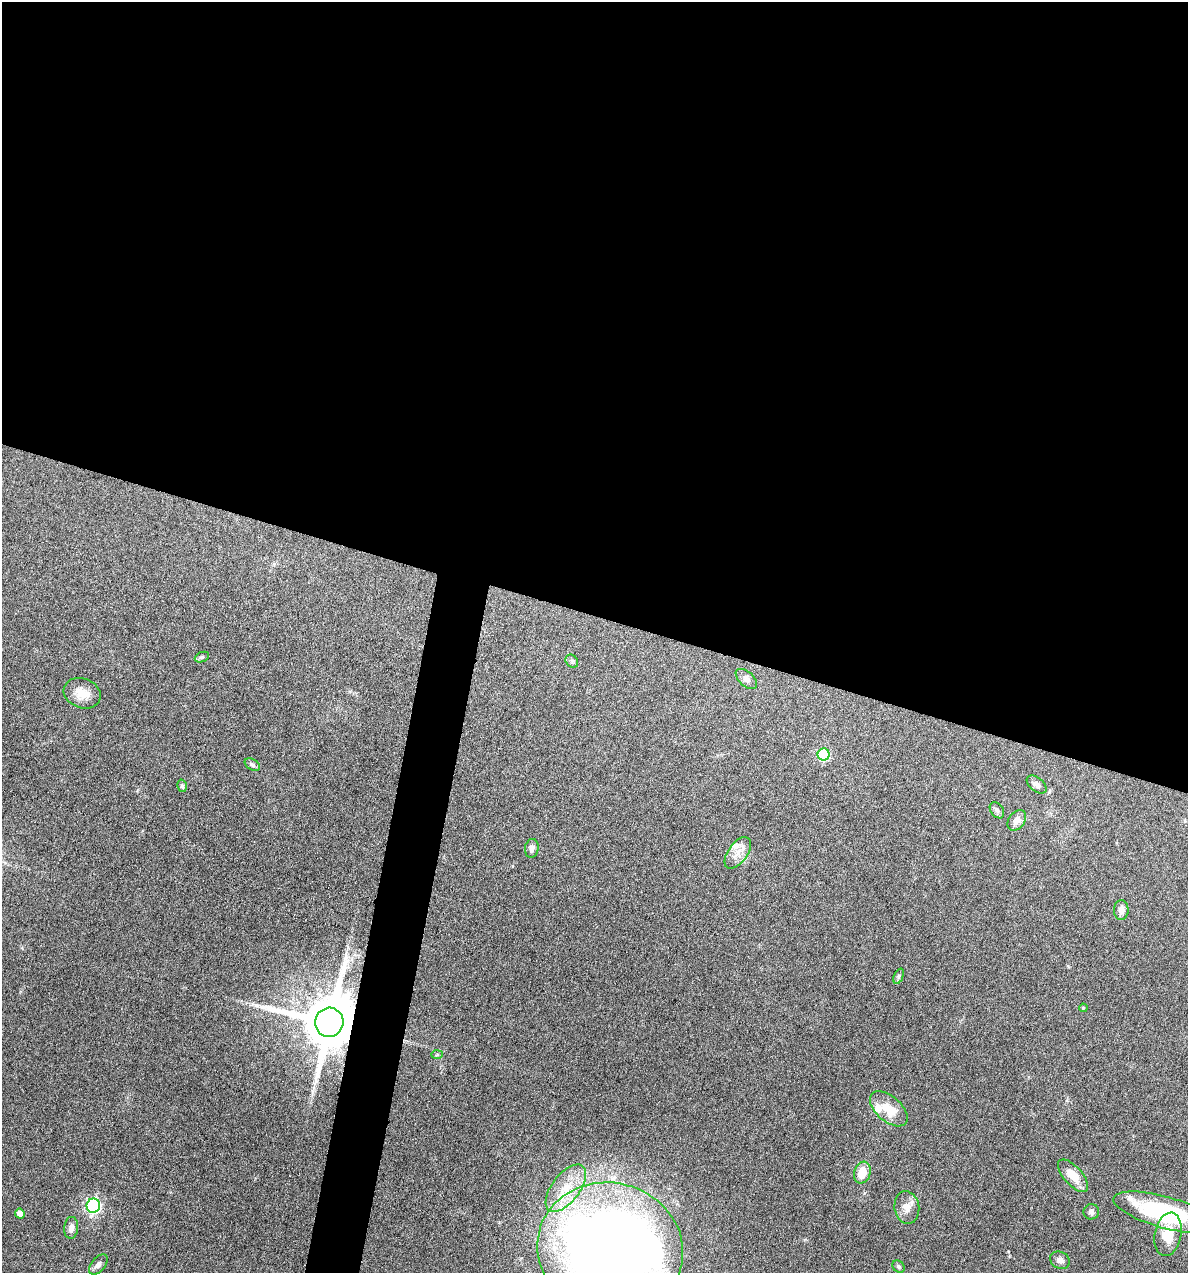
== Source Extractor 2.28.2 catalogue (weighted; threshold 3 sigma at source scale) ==
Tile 3 of 4 x 4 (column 3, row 1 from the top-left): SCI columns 2492-3677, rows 3815-5085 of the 5105 x 5085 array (HDU 1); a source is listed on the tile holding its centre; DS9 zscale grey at full resolution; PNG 1190 x 1275 px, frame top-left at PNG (2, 2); each listed source drawn as its Kron ellipse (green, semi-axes under 4 px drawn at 4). Shown black and unused: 51% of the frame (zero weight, under 4 of 8 exposures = <1% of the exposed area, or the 3 px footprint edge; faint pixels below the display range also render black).
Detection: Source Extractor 2.28.2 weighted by HDU 2 'WHT'; one run over the whole footprint, this tile lists its part. Background 0.189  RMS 0.0062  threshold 0.0253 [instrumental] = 3 sigma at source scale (4.09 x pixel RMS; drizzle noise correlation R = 1.36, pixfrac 0.8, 0.05/0.05 arcsec/px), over >= 5 px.
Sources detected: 34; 2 inside a brighter listed object's ellipse — not listed separately; the other 32 listed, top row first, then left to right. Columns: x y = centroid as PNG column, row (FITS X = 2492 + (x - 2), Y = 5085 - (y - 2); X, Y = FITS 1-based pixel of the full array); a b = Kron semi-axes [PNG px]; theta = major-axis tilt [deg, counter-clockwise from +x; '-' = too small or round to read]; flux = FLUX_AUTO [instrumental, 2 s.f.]
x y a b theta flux
202 657 7 5 23 1
572 661 7 5 -48 1.2
746 679 13 7 -41 2.2
82 693 19 14 -21 8.3
824 755 6 6 - 40
252 765 8 5 -33 1.3
1037 785 11 6 -39 2.2
182 786 6 5 - 1.1
997 810 9 6 -54 1.5
1017 820 11 8 54 3.8
532 848 9 7 82 2.8
738 853 18 9 55 6.1
1121 910 10 7 88 3.3
899 976 8 4 67 1.2
1083 1008 4 3 - 0.61
329 1022 14 14 - 4500
437 1054 6 4 2 0.81
889 1109 22 12 -41 12
862 1173 11 8 72 9.4
1073 1176 20 9 -48 9.1
566 1188 28 14 53 16
93 1206 7 6 - 130
907 1207 16 12 -81 5.4
1091 1212 8 7 - 1.8
1165 1212 53 15 -15 74
20 1214 5 4 - 5.5
71 1228 11 7 85 2.9
1168 1234 22 13 79 13
610 1249 73 66 -14 860
1060 1260 10 8 -27 2.9
98 1265 12 6 49 2.4
899 1266 7 5 -45 1.1
Overlapping masked pixels (flux is a lower limit): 1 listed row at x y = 329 1022
Isophote crosses this tile's border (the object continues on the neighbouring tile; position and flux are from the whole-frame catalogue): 2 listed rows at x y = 1165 1212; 610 1249